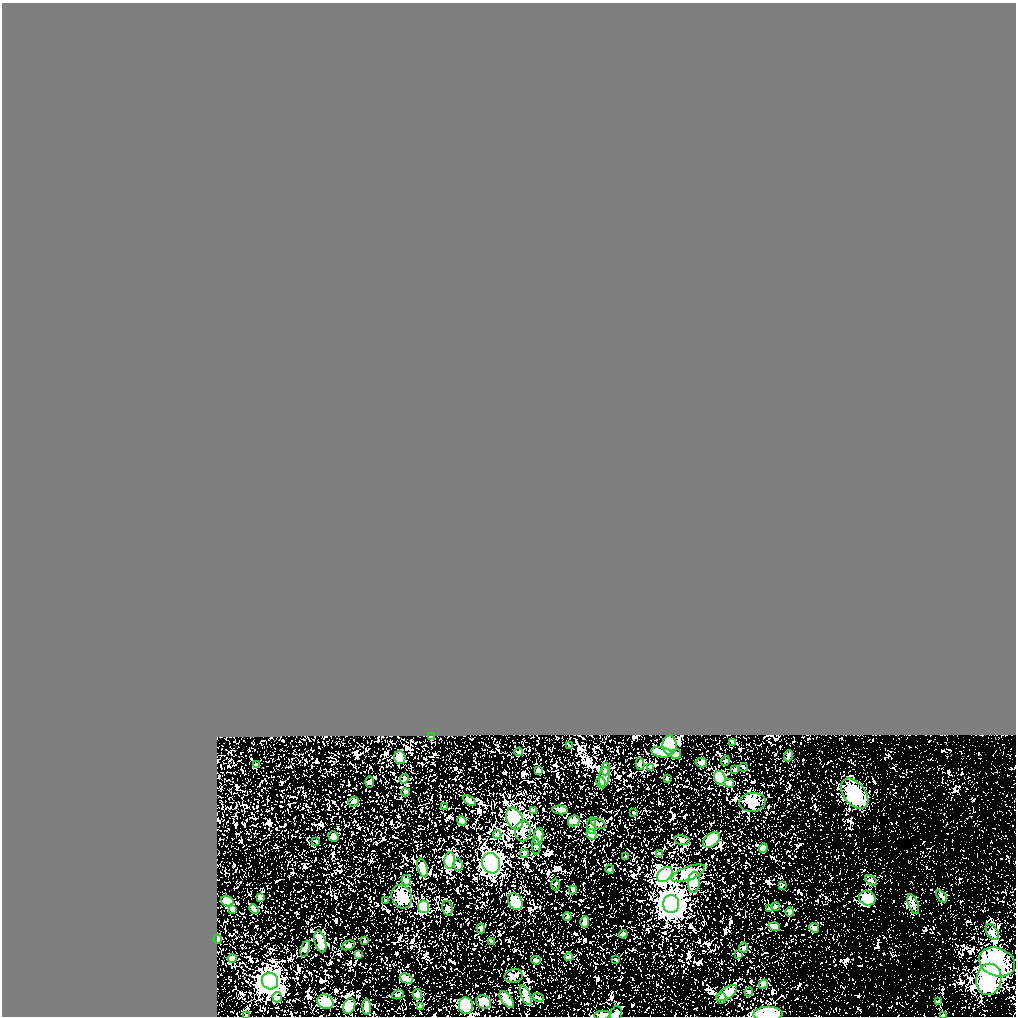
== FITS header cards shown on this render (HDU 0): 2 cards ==
NAXIS1  =                 1014
NAXIS2  =                 1014

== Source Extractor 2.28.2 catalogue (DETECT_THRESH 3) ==
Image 1014 x 1014 px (HDU 0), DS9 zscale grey, 1 PNG px = 1 image px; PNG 1018 x 1018 px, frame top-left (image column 1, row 1014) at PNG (2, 3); each listed source drawn as its Kron ellipse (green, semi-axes under 4 px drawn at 4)
Background 0.488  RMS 0.012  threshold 0.0367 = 3 sigma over >= 5 px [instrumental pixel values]
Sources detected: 128; all 128 listed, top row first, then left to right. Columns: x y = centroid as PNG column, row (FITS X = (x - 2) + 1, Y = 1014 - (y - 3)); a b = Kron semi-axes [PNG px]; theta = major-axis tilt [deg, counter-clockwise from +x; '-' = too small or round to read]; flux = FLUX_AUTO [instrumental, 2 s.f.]
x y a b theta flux
431 737 4 3 - 0.96
732 742 4 3 - 3.5
670 745 9 7 -88 19
569 746 4 2 - 0.8
519 752 4 3 - 1.3
661 752 10 5 -10 6.2
676 754 5 4 - 1.2
788 756 5 3 - 2.3
400 758 6 5 - 7.5
725 761 5 3 - 0.62
701 763 6 4 -12 5.4
640 764 6 3 -76 1.2
256 765 3 2 - 0.5
651 767 3 3 - 1.3
743 767 4 2 - 0.94
606 769 6 4 84 4.3
735 769 4 2 - 0.7
538 770 4 3 - 1.4
604 777 10 5 80 6.5
720 778 7 5 -71 13
404 779 5 3 - 1.5
667 779 3 3 - 1.1
369 782 6 3 90 0.87
601 783 6 4 -61 3.4
729 783 5 4 - 2.9
406 792 4 4 - 1.3
854 794 17 11 -51 29
470 801 7 3 -35 2.9
353 802 5 5 - 1.5
752 802 13 9 5 7.1
444 807 3 2 - 0.64
533 810 4 3 - 1.6
560 810 8 3 -5 2.2
634 813 3 2 - 0.86
514 819 11 8 -66 23
462 821 5 3 - 2.3
574 821 6 5 - 5
598 824 8 4 -28 1.6
591 826 8 4 89 1.5
523 831 10 8 85 4.1
497 834 4 4 - 3.7
591 834 5 4 - 9.5
538 836 9 4 81 4.5
333 837 5 4 - 4
682 840 8 4 -9 1.7
711 840 9 6 39 12
316 841 2 2 - 0.69
536 846 8 4 -87 1.9
763 848 5 3 - 1.4
524 853 4 3 - 2.1
659 854 4 3 - 1.2
626 857 3 2 - 0.65
450 861 8 5 84 25
491 863 10 9 - 69
458 865 6 5 - 2.2
423 868 9 4 -71 7
610 869 4 4 - 0.81
688 873 18 6 21 16
665 875 9 6 43 76
406 880 5 4 - 2.7
871 880 6 4 -30 1.1
694 882 10 6 84 7.7
555 885 5 4 - 0.8
782 886 4 2 - 0.8
573 890 4 3 - 1.9
942 896 7 3 -55 1.6
260 897 3 3 - 0.73
402 897 12 10 -65 10
867 898 8 7 - 13
386 900 3 2 - 0.65
227 901 6 5 - 5.6
515 901 9 6 -56 19
671 904 9 8 - 510
913 904 10 5 -69 2.7
423 907 6 5 - 22
775 907 4 4 - 1.2
448 908 7 5 -75 1.8
769 908 3 2 - 0.8
232 909 4 3 - 1.7
254 909 5 3 - 2.3
790 912 4 3 - 1.7
567 917 4 3 - 1.1
585 922 6 3 89 2.3
774 927 6 4 -17 3.1
814 928 5 4 - 1.1
481 929 5 3 - 1.4
992 932 9 5 -60 2.4
623 934 4 3 - 2
217 939 4 3 - 2.2
365 940 3 3 - 0.5
491 941 3 2 - 0.72
320 942 11 5 -76 9.3
348 945 7 4 22 1.5
744 948 5 5 - 1.3
305 949 8 4 70 1.4
358 955 4 3 - 1.3
738 955 3 3 - 0.9
569 957 4 3 - 2
232 958 4 4 - 1.8
536 960 5 3 - 1.8
616 960 2 2 - 0.61
997 962 18 14 -21 48
514 976 9 7 11 3.6
406 979 7 4 -26 4.5
989 979 16 12 79 64
270 981 8 8 - 380
763 984 5 4 - 3.1
749 992 4 4 - 0.78
727 993 11 5 35 8.5
398 994 6 3 19 0.94
417 994 5 4 - 2.2
526 995 10 4 -67 4.9
277 997 5 4 - 1.3
538 997 6 3 -20 0.97
721 998 5 5 - 1.4
507 1000 10 5 -53 5
939 1001 3 2 - 0.53
325 1002 8 7 - 8.2
484 1002 8 6 -33 6.9
349 1006 8 5 67 12
421 1006 3 3 - 0.73
466 1006 8 7 - 24
367 1007 8 4 -85 3.8
616 1014 8 5 74 1.6
768 1014 14 7 2 27
603 1015 8 4 6 1.5
943 1015 3 2 - 0.63
247 1016 3 2 - 0.61
At the frame edge (FLAGS 8, measured only in part): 4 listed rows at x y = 768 1014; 603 1015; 943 1015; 247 1016